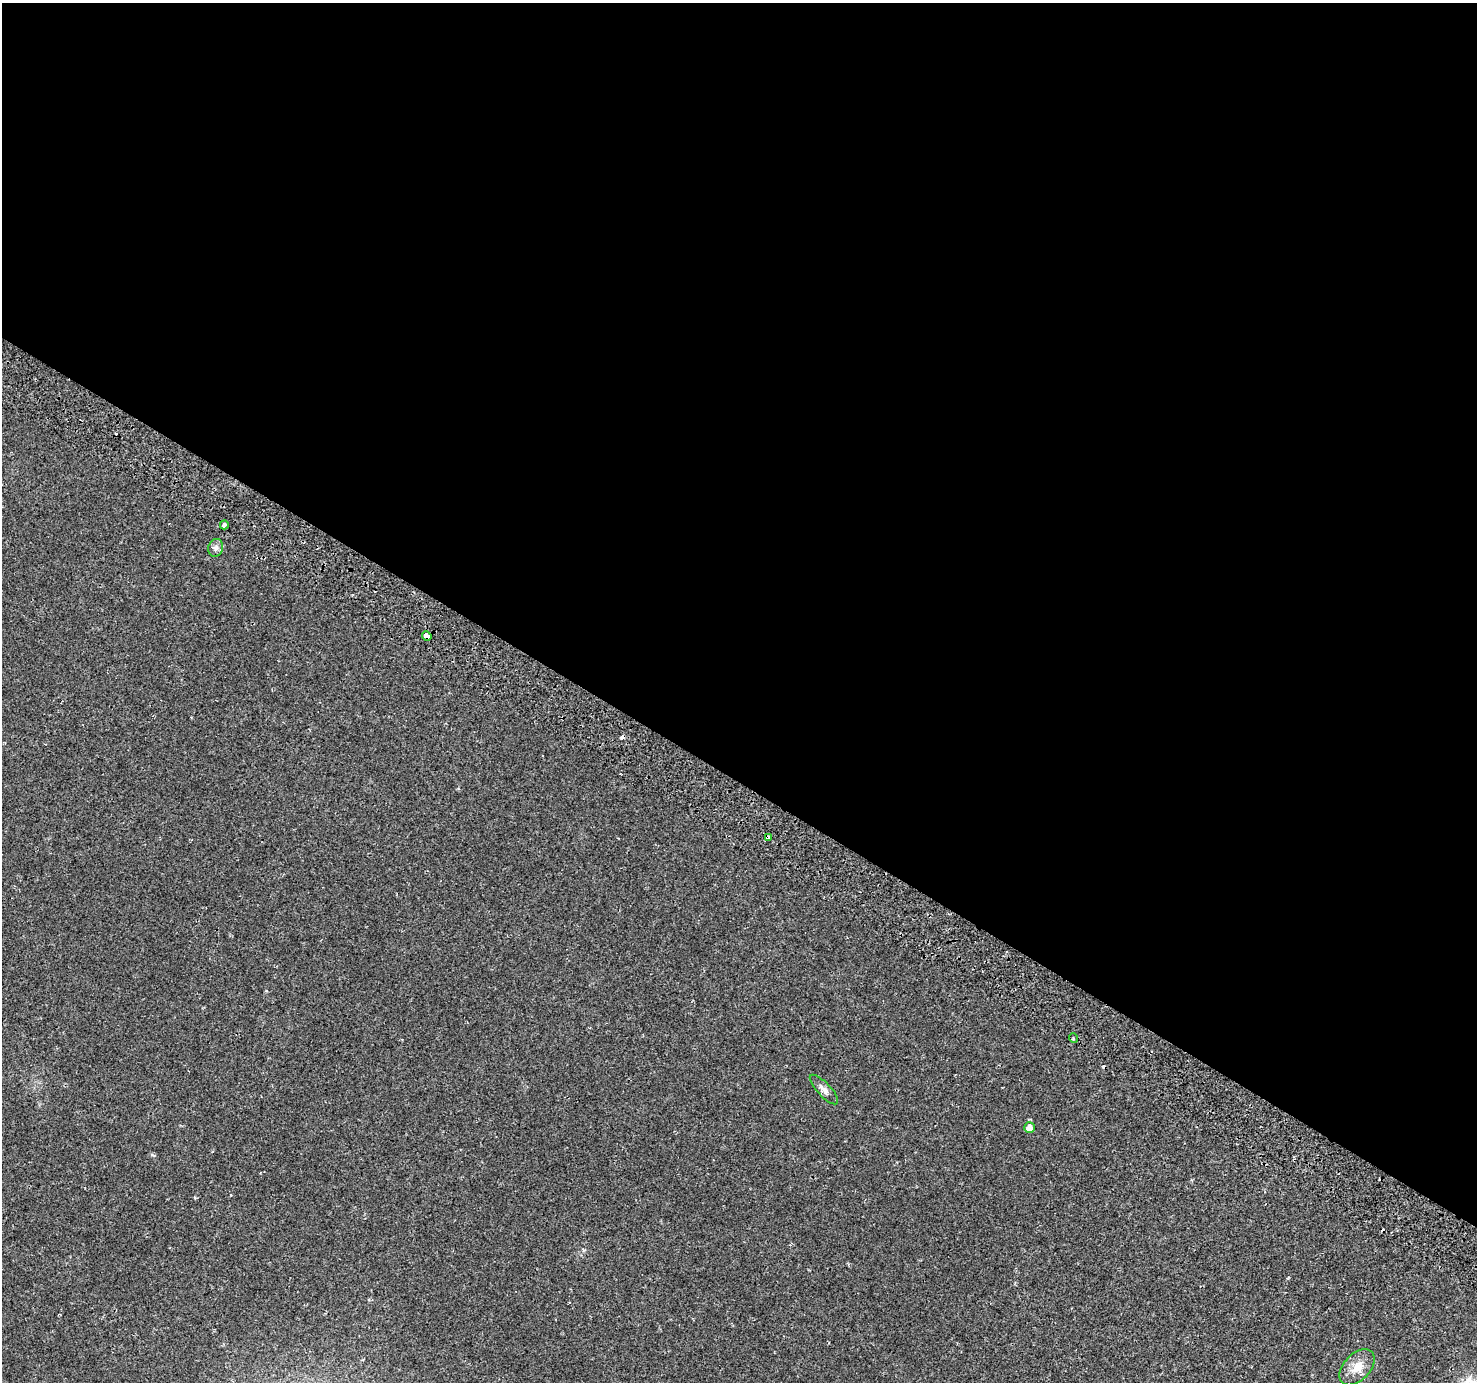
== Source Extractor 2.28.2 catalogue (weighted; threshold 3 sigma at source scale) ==
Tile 3 of 4 x 4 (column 3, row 1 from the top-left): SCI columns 2983-4457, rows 4380-5759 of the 5972 x 6063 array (HDU 1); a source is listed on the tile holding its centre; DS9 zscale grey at full resolution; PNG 1479 x 1384 px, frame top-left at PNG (2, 3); each listed source drawn as its Kron ellipse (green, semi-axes under 4 px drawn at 4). Shown black and unused: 57% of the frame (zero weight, under 2 of 3 exposures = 3% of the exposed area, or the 3 px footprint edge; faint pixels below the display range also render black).
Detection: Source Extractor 2.28.2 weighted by HDU 2 'WHT'; one run over the whole footprint, this tile lists its part. Background 0.00391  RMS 0.0022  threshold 0.00985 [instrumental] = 3 sigma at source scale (4.5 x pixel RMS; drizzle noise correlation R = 1.50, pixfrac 1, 0.0396/0.0396 arcsec/px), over >= 5 px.
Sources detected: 12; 4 cosmic-ray / hot-pixel residue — neither listed nor drawn; the other 8 listed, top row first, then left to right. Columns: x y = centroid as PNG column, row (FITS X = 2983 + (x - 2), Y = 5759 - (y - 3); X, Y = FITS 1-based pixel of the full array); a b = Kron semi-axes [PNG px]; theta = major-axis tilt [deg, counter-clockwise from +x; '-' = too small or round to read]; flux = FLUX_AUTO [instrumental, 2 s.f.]
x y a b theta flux
224 525 4 3 - 1.6
216 548 9 7 73 0.85
427 636 5 4 - 2.7
769 838 4 3 - 1.3
1073 1038 5 3 - 0.21
824 1089 19 6 -47 1.3
1029 1128 5 5 - 1.6
1357 1367 21 13 46 3.1
Overlapping masked pixels (flux is a lower limit): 2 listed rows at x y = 427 636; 769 838